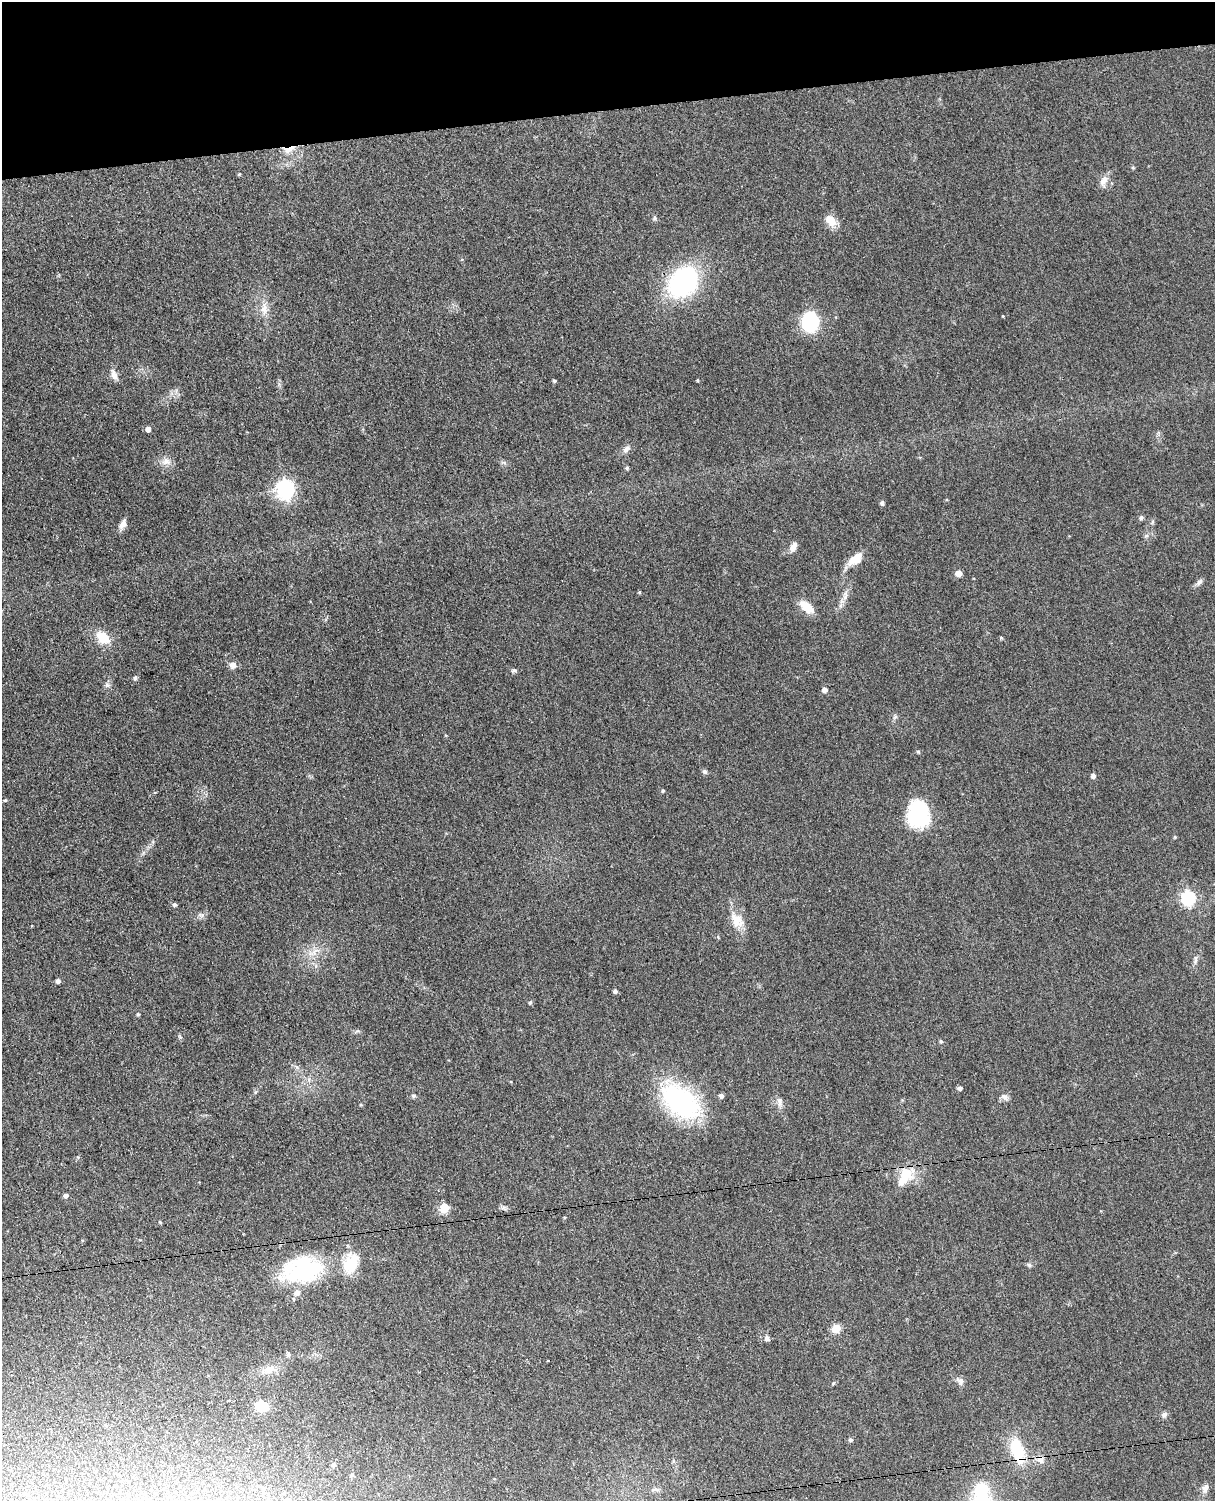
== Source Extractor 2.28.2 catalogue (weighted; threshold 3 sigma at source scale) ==
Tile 3 of 4 x 3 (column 3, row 1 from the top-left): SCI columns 2485-3697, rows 3146-4644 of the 4967 x 4906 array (HDU 1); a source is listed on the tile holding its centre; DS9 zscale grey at full resolution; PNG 1217 x 1503 px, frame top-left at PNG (2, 2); no overlay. Shown black and unused: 7% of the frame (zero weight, under 3 of 4 exposures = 5% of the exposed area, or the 3 px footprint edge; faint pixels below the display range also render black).
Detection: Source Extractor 2.28.2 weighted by HDU 2 'WHT'; one run over the whole footprint, this tile lists its part. Background 0.0701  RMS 0.0075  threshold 0.0339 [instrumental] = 3 sigma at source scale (4.5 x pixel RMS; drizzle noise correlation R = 1.50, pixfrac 1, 0.05/0.05 arcsec/px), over >= 5 px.
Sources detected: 92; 2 inside a brighter object's white glare — not listed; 1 inside a brighter listed object's ellipse — not listed separately; the other 89 listed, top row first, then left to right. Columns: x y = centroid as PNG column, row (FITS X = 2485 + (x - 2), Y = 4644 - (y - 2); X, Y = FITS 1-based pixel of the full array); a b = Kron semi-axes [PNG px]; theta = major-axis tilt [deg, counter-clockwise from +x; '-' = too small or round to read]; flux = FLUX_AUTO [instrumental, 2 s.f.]
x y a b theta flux
289 149 18 7 25 7.5
1133 168 5 3 - 0.74
239 174 4 4 - 0.79
1104 181 16 9 67 6
655 218 6 4 90 1.2
831 220 17 11 -47 8.5
462 259 5 3 - 0.61
683 282 26 20 48 130
264 308 19 9 -88 8
1003 316 3 2 - 0.54
810 322 19 15 87 52
114 375 15 7 -71 4.6
697 380 5 3 - 0.63
554 381 4 4 - 1.2
148 429 5 5 - 3.8
626 449 12 7 57 3.6
166 462 13 10 -1 5.3
627 468 5 4 - 1.3
286 489 8 7 - 320
882 503 5 5 - 1.9
1141 517 6 5 - 1.8
1152 522 6 4 72 1.1
123 524 13 7 63 4.4
1146 536 6 5 - 1.4
793 547 13 8 66 4.1
855 559 19 10 38 12
958 573 5 5 - 6
1199 582 11 6 44 2.6
639 592 5 4 - 0.78
845 596 12 5 73 3.7
806 607 17 9 -39 13
103 637 17 11 -40 15
1001 638 5 4 - 0.92
232 665 9 8 - 4.1
513 670 7 5 13 1.5
135 678 6 5 - 1.8
107 685 7 6 - 2
824 690 6 5 - 3
895 717 7 4 45 1.5
918 752 5 4 - 1
705 771 6 5 - 1.9
1093 776 5 5 - 2.5
663 791 4 4 - 1.1
5 800 5 4 - 0.9
918 815 28 22 -88 54
1175 837 4 4 - 0.84
1188 898 7 6 - 130
174 904 4 4 - 1.7
202 915 8 7 - 2.4
737 921 20 16 68 12
315 951 17 6 37 6.2
1195 960 13 5 79 2.7
58 981 4 4 - 2.6
615 991 5 5 - 1.9
530 1002 6 4 66 1
138 1014 5 4 - 0.96
941 1041 5 4 - 1.1
960 1088 5 5 - 1.9
414 1096 6 4 0 1.4
721 1096 5 5 - 2.7
1004 1097 10 8 -26 3.1
681 1101 50 30 -39 100
779 1102 13 7 -89 3.7
78 1157 5 4 - 0.91
903 1180 30 17 67 18
66 1195 5 4 - 2.6
444 1208 5 5 - 31
503 1208 7 4 19 1.6
160 1222 5 3 - 0.71
351 1263 24 15 68 23
1029 1265 7 6 - 1.5
304 1271 47 28 17 79
836 1328 11 10 - 7.2
767 1339 8 6 -29 2.1
288 1354 6 5 - 1.7
269 1369 18 10 12 8
960 1381 13 8 -53 3.3
833 1383 6 4 3 0.86
228 1400 4 2 - 0.91
262 1406 12 7 -17 18
1164 1415 8 7 - 2.4
850 1440 6 5 - 1.2
1018 1451 35 16 -73 33
1040 1459 11 10 - 5.5
673 1461 6 4 -72 1.1
333 1465 5 5 - 1.6
1205 1488 12 8 58 3.8
656 1489 11 5 -11 2.3
982 1490 19 17 81 26
Overlapping masked pixels (flux is a lower limit): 3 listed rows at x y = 289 149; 1018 1451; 1040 1459